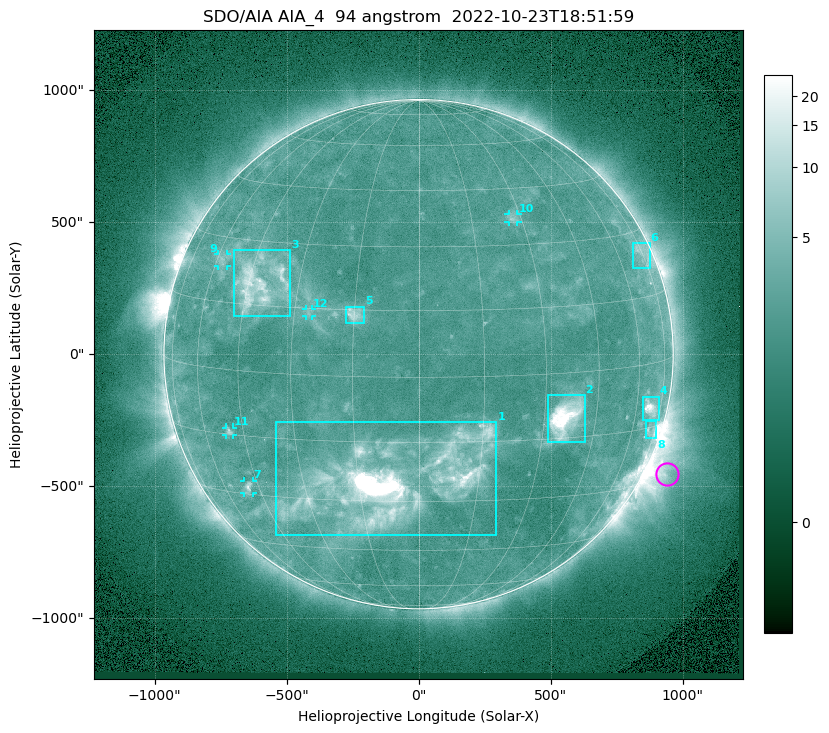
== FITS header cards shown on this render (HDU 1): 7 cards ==
TELESCOP= 'SDO/AIA '           / For AIA: SDO/AIA
INSTRUME= 'AIA_4   '           / For AIA: AIA_ATA1, AIA_ATA2, AIA_ATA3 or AIA_AT
WAVELNTH=                   94 / [angstrom] Wavelength
WAVEUNIT= 'angstrom'           / Wavelength unit: angstrom
DATE-OBS= '2022-10-23T18:51:59.121' / [ISO] Date when observation started; ISO 8
CTYPE1  = 'HPLN-TAN'           / CTYPE1: HPLN
CTYPE2  = 'HPLT-TAN'           / CTYPE2: HPLT

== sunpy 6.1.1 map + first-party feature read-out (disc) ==
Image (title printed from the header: SDO/AIA AIA_4  94 angstrom  2022-10-23T18:51:59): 1024 x 1024 px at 2.4 arcsec/px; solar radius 965 arcsec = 402 px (full disc in frame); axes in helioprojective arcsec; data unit not stated in the header (colour bar unlabelled)
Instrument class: DISC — disc imager (sunpy class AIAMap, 94 A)
Bright regions (active regions / flare kernels): reference = the median radial profile (limb darkening/brightening removed); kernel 9 px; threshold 5 sigma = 2.83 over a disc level ~2.27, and >= 1.15x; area >= 12 px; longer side >= 10 px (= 24 arcsec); searched inside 0.97 R_sun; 12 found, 12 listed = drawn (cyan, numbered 1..; 5 of them under ~33 arcsec drawn as corner ticks so the feature stays visible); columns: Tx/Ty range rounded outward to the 5 arcsec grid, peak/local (2 s.f.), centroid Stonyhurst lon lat
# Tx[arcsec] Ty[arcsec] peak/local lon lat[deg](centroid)
1 -540..295 -685..-255 68 -6 -25
2 490..630 -335..-155 16 +36 -10
3 -700..-485 145..395 6.5 -42 +20
4 850..910 -250..-160 9.5 +68 -10
5 -275..-205 115..180 4.8 -15 +14
6 810..875 325..420 2.9 +74 +25
7 -660..-625 -525..-480 4.3 -49 -28
8 860..900 -320..-255 3.8 +71 -16
9 -760..-725 330..380 2.7 -58 +25
10 340..375 500..530 2.7 +27 +37
11 -730..-700 -305..-275 3.4 -50 -14
12 -425..-405 145..170 2.5 -26 +14
Off-limb structures (1.02-1.3 R_sun): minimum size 162 px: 7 found; the strongest spans PA ~225..265 deg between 1.02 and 1.3 R_sun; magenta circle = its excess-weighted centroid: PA ~245 deg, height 1.08 R_sun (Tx ~940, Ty ~-455 arcsec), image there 5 x the reference